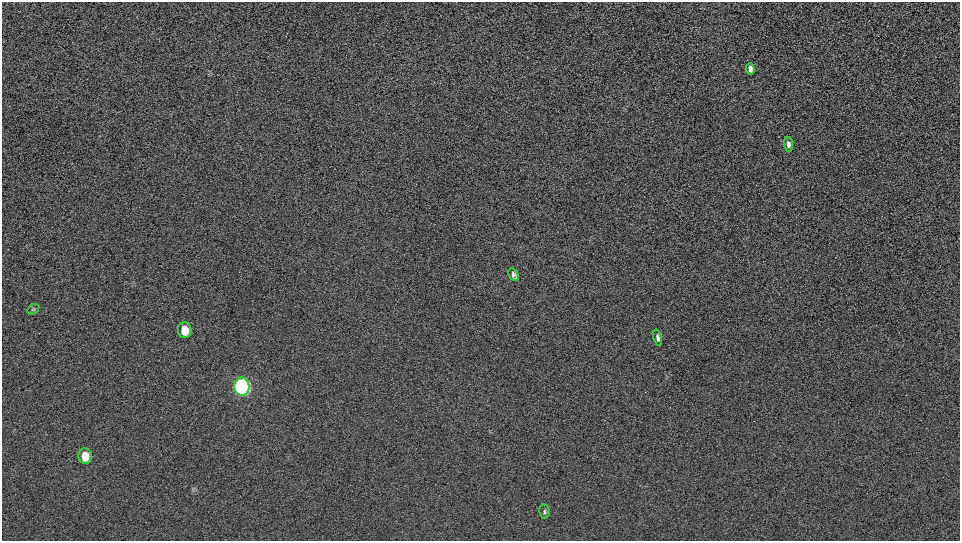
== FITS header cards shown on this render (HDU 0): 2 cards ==
NAXIS1  =                  958 / Axis length
NAXIS2  =                  539 / Axis length

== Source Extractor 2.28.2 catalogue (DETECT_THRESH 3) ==
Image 958 x 539 px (HDU 0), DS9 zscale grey, 1 PNG px = 1 image px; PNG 962 x 543 px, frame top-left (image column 1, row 539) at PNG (2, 2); each listed source drawn as its Kron ellipse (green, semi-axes under 4 px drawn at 4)
Background 269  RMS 17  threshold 50.3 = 3 sigma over >= 5 px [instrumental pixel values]
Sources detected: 9; all 9 listed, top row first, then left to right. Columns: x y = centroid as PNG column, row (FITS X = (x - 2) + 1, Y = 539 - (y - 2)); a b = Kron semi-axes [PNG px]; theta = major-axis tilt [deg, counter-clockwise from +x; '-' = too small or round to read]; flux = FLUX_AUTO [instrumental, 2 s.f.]
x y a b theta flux
750 69 6 4 -87 3800
788 144 7 4 -87 3800
514 275 7 4 -61 3100
33 309 7 4 31 1600
185 330 8 7 - 15000
657 338 8 4 -77 3100
242 387 9 7 -88 630000
85 456 8 6 -81 18000
544 511 7 5 -77 2000